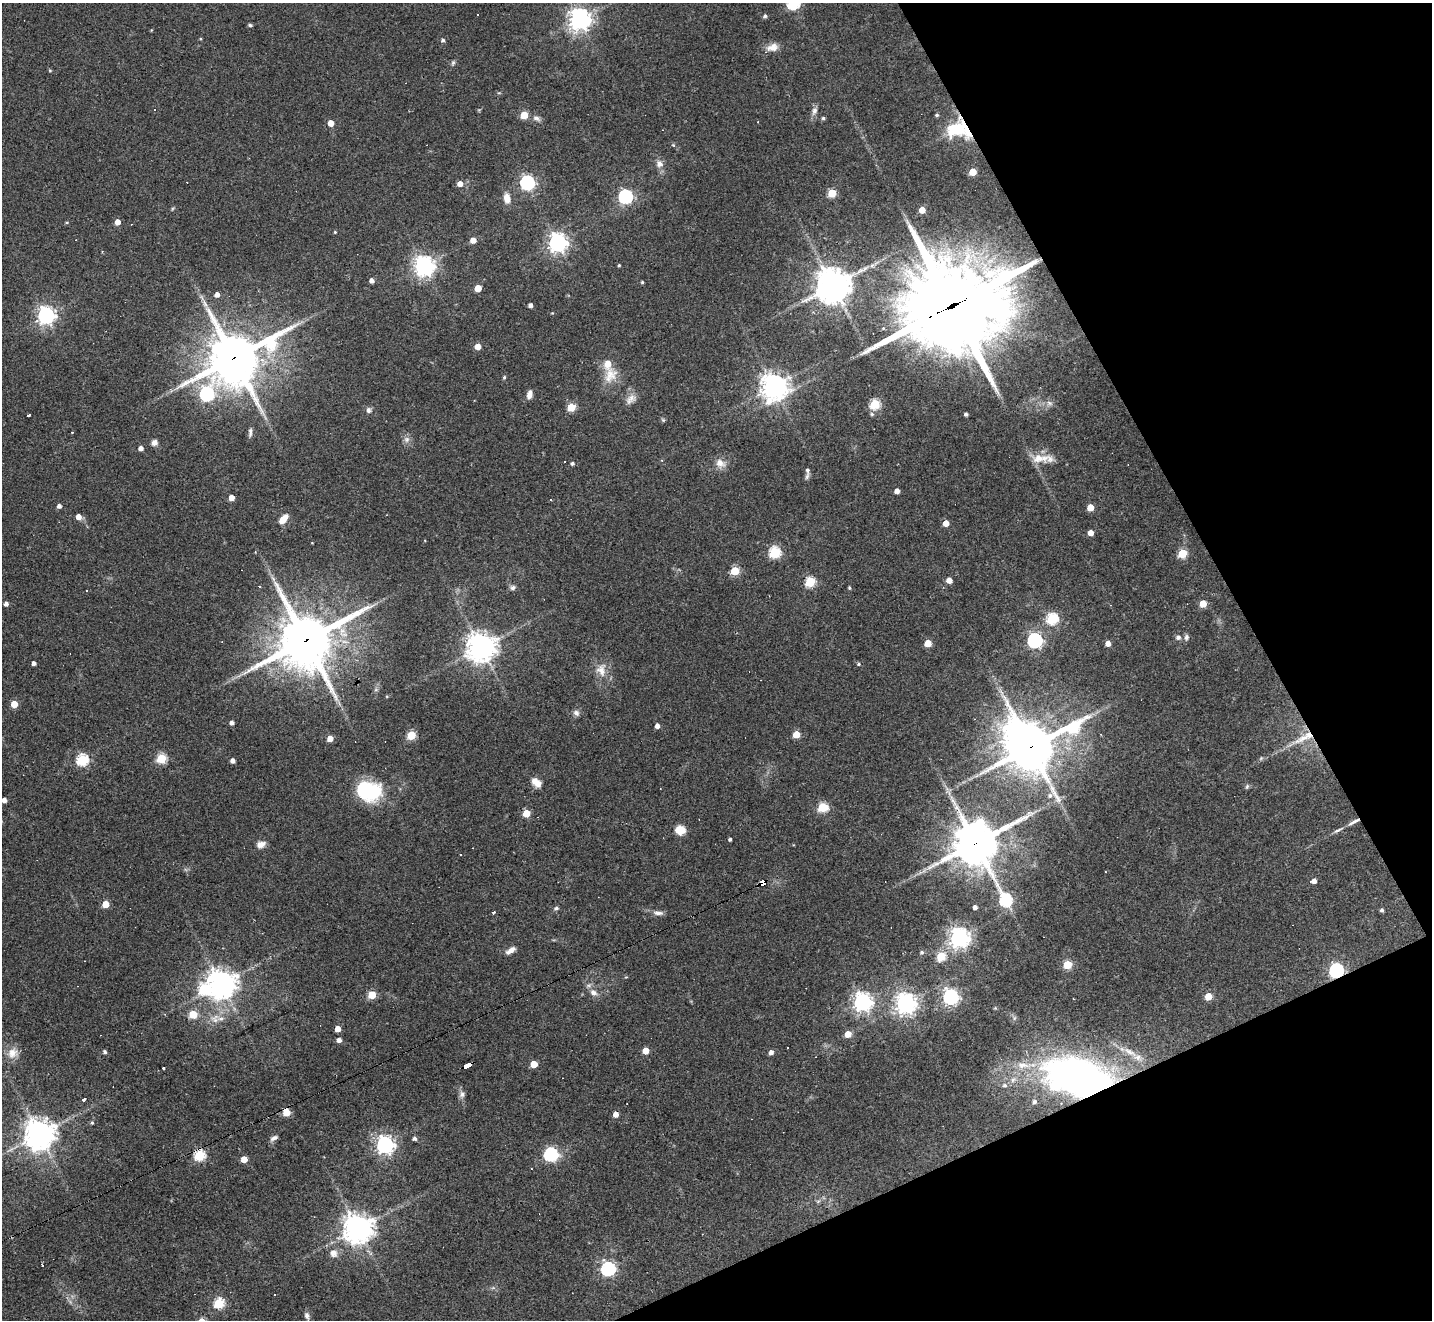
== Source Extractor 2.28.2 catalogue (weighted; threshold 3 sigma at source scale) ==
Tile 12 of 4 x 4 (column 4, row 3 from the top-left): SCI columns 4290-5719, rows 1603-2920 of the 5719 x 5707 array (HDU 1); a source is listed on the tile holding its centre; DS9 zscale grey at full resolution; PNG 1434 x 1322 px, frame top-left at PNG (2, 3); no overlay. Shown black and unused: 22% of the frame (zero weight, under 2 of 3 exposures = <1% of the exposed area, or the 3 px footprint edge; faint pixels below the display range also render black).
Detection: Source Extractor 2.28.2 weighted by HDU 2 'WHT'; one run over the whole footprint, this tile lists its part. Background 0.0432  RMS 0.005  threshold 0.0224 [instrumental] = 3 sigma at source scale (4.5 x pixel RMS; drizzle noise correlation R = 1.50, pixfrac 1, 0.05/0.05 arcsec/px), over >= 5 px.
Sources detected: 208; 1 inside a brighter object's white glare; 13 cosmic-ray / hot-pixel residue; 1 long thin detection or spike segment (spike, bleed or trail) — not listed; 7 inside a brighter listed object's ellipse — not listed separately; the other 186 listed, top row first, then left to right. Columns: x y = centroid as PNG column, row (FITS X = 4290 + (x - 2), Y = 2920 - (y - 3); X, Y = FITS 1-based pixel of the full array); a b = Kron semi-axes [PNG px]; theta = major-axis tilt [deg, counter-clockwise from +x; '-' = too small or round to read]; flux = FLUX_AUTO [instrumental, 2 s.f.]
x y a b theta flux
793 3 6 6 - 68
478 15 3 2 - 0.46
765 16 5 5 - 1.1
580 19 7 7 - 420
250 25 6 4 -3 0.81
443 40 5 4 - 1.1
772 47 16 10 18 4.5
453 63 8 5 63 0.99
50 71 5 3 - 0.48
814 111 12 7 76 2.4
524 115 5 5 - 16
536 118 10 6 -27 1.9
823 118 4 4 - 0.97
331 123 5 4 - 5.5
955 129 25 19 -15 21
673 145 5 4 - 0.59
659 164 11 9 -57 3.1
973 172 5 5 - 11
527 183 6 6 - 120
460 184 5 5 - 3.5
832 193 5 5 - 21
625 196 6 6 - 110
507 198 11 7 -79 5.1
172 209 6 3 71 0.56
922 210 4 4 - 7.9
67 222 5 3 - 0.46
117 222 4 4 - 4.9
335 232 4 4 - 0.55
473 240 5 4 - 4.7
557 242 7 7 - 260
619 265 4 3 - 0.63
424 266 7 7 - 340
372 281 4 4 - 2.4
642 282 4 4 - 0.66
833 285 11 10 - 1000
478 288 5 5 - 11
217 295 4 4 - 2.8
530 305 4 4 - 1.8
951 306 39 29 21 8100
552 313 4 3 - 0.38
46 316 7 6 - 220
271 344 31 14 39 49
478 347 4 4 - 5.7
233 358 15 13 -48 2500
610 375 25 17 64 9.7
504 377 5 4 - 0.75
774 386 9 9 - 540
207 394 18 14 -62 100
529 394 9 6 78 3
631 399 17 10 45 4
1049 403 9 6 -17 1.9
875 404 5 5 - 38
571 407 5 5 - 21
368 410 8 6 -77 1.6
872 414 6 5 - 0.91
966 414 4 3 - 1.2
28 415 3 3 - 6
663 420 6 5 - 0.71
72 432 3 3 - 0.72
250 432 13 5 86 1.6
407 439 9 9 - 2.2
154 442 8 7 - 2.1
141 448 4 4 - 2.7
1038 458 21 13 -3 8
572 463 4 4 - 1.1
720 463 14 11 -38 4.4
807 470 4 3 - 2.1
807 476 9 5 73 1.2
897 491 4 4 - 2.8
232 498 4 4 - 4.7
59 506 4 4 - 1.9
1090 507 5 5 - 9.4
78 517 5 5 - 4.5
283 519 9 5 48 7.2
946 523 4 4 - 6.2
1091 533 4 4 - 4
775 552 6 6 - 49
1182 553 5 5 - 26
735 571 5 5 - 24
273 579 10 4 -57 1.7
949 580 5 4 - 4.9
810 582 5 5 - 40
513 587 7 6 - 1.6
849 588 4 3 - 0.7
6 604 4 4 - 2.1
1203 604 5 5 - 11
1052 619 6 6 - 56
1178 637 8 6 15 1.6
1186 637 8 6 74 1.6
306 640 20 18 32 2700
1035 640 6 6 - 120
928 643 5 5 - 12
1108 643 4 4 - 3.8
481 647 10 9 - 580
34 663 4 4 - 1.9
858 664 5 5 - 0.77
601 670 19 14 -88 7.2
376 690 6 4 -18 0.78
14 704 5 5 - 9.2
576 713 9 7 -47 1.8
232 723 4 4 - 2
657 726 4 4 - 2.6
1074 728 19 8 24 47
1017 733 11 9 -81 520
796 734 5 5 - 12
411 735 5 5 - 27
330 738 4 4 - 6.3
1304 738 37 8 26 10
1030 747 15 14 - 2000
161 758 5 5 - 30
1261 758 6 4 45 0.76
82 760 6 5 - 60
233 761 4 4 - 2.5
536 782 12 8 -46 5.1
1247 786 8 5 63 0.9
368 790 24 18 -14 44
1050 796 6 6 - 1.4
4 800 4 4 - 2.8
823 807 5 5 - 35
526 813 5 5 - 12
1354 822 15 4 29 2.6
680 830 10 9 - 6.6
1338 830 15 4 27 1.7
730 839 3 3 - 1.1
975 843 15 13 26 1900
261 844 11 8 22 3.2
460 855 3 3 - 1.6
1105 871 3 2 - 0.34
1314 881 6 4 8 2.8
763 883 6 4 25 100
1005 900 10 6 -62 74
106 904 5 5 - 11
975 907 4 4 - 1.9
556 908 6 5 - 1.1
1382 910 4 4 - 1.2
493 912 3 3 - 0.95
658 913 14 6 -5 2.5
959 938 7 7 - 340
511 950 14 6 34 3
922 952 5 5 - 1
941 956 5 5 - 24
1067 965 5 5 - 22
1336 970 6 6 - 110
221 984 9 9 - 650
204 989 7 7 - 42
593 993 10 8 -38 3.2
372 995 5 5 - 18
1208 996 5 5 - 11
951 997 6 6 - 160
1073 999 2 2 - 0.42
862 1002 7 7 - 260
905 1003 7 7 - 370
193 1014 5 5 - 21
215 1019 15 12 45 6
338 1029 4 4 - 6
848 1034 5 4 - 7.9
339 1040 5 4 - 2.4
646 1051 5 5 - 9
105 1052 4 4 - 1.3
771 1052 5 4 - 2.2
1130 1052 22 7 -32 5.2
13 1053 16 14 40 5.9
534 1064 5 5 - 12
468 1066 8 4 24 55
163 1068 3 3 - 1.6
1079 1078 61 30 -13 280
1013 1080 10 7 40 2.8
1004 1085 7 6 - 1.6
462 1094 9 8 - 1.9
84 1099 4 3 - 3
1034 1102 6 5 - 1.6
286 1112 5 5 - 13
616 1114 5 4 - 3.9
92 1123 5 4 - 0.76
39 1134 10 10 - 680
274 1138 9 5 27 2
414 1139 4 4 - 1.4
385 1145 7 7 - 220
551 1154 6 6 - 89
200 1155 5 5 - 49
244 1159 5 4 - 7.4
358 1229 9 9 - 690
333 1253 12 11 - 3.9
608 1269 6 6 - 110
219 1303 5 5 - 40
307 1316 9 6 -72 1.8
Overlapping masked pixels (flux is a lower limit): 14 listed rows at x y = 955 129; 951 306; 233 358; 306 640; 1304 738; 1030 747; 1354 822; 975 843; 763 883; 1336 970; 468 1066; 1079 1078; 286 1112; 200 1155
Isophote crosses this tile's border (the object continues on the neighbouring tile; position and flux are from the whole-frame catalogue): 1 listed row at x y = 793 3